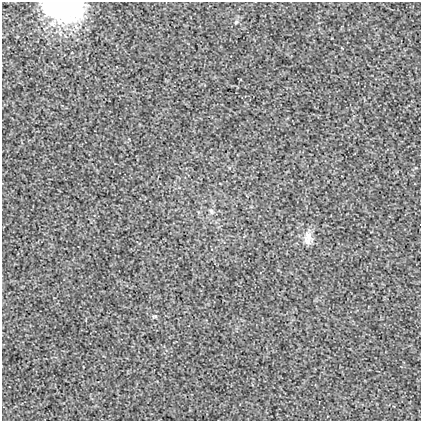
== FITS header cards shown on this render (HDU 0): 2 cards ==
NAXIS1  =                  419
NAXIS2  =                  419

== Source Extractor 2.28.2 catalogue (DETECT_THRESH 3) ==
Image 419 x 419 px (HDU 0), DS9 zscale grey, 1 PNG px = 1 image px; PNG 423 x 423 px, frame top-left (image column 1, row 419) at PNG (2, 2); no overlay
Background 0.00224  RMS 0.018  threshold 0.0533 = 3 sigma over >= 5 px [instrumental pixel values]
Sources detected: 6; all 6 listed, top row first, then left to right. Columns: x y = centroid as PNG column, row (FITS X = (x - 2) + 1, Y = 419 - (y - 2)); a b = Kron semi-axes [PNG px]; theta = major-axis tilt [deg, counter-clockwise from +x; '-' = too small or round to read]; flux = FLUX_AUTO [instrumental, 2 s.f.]
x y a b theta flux
63 8 28 17 -3 250
236 22 6 4 45 1.4
211 211 7 5 -46 2.3
308 235 19 9 -54 10
307 241 13 9 -68 7.3
155 316 8 4 1 1.5
At the frame edge (FLAGS 8, measured only in part): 1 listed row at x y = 63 8